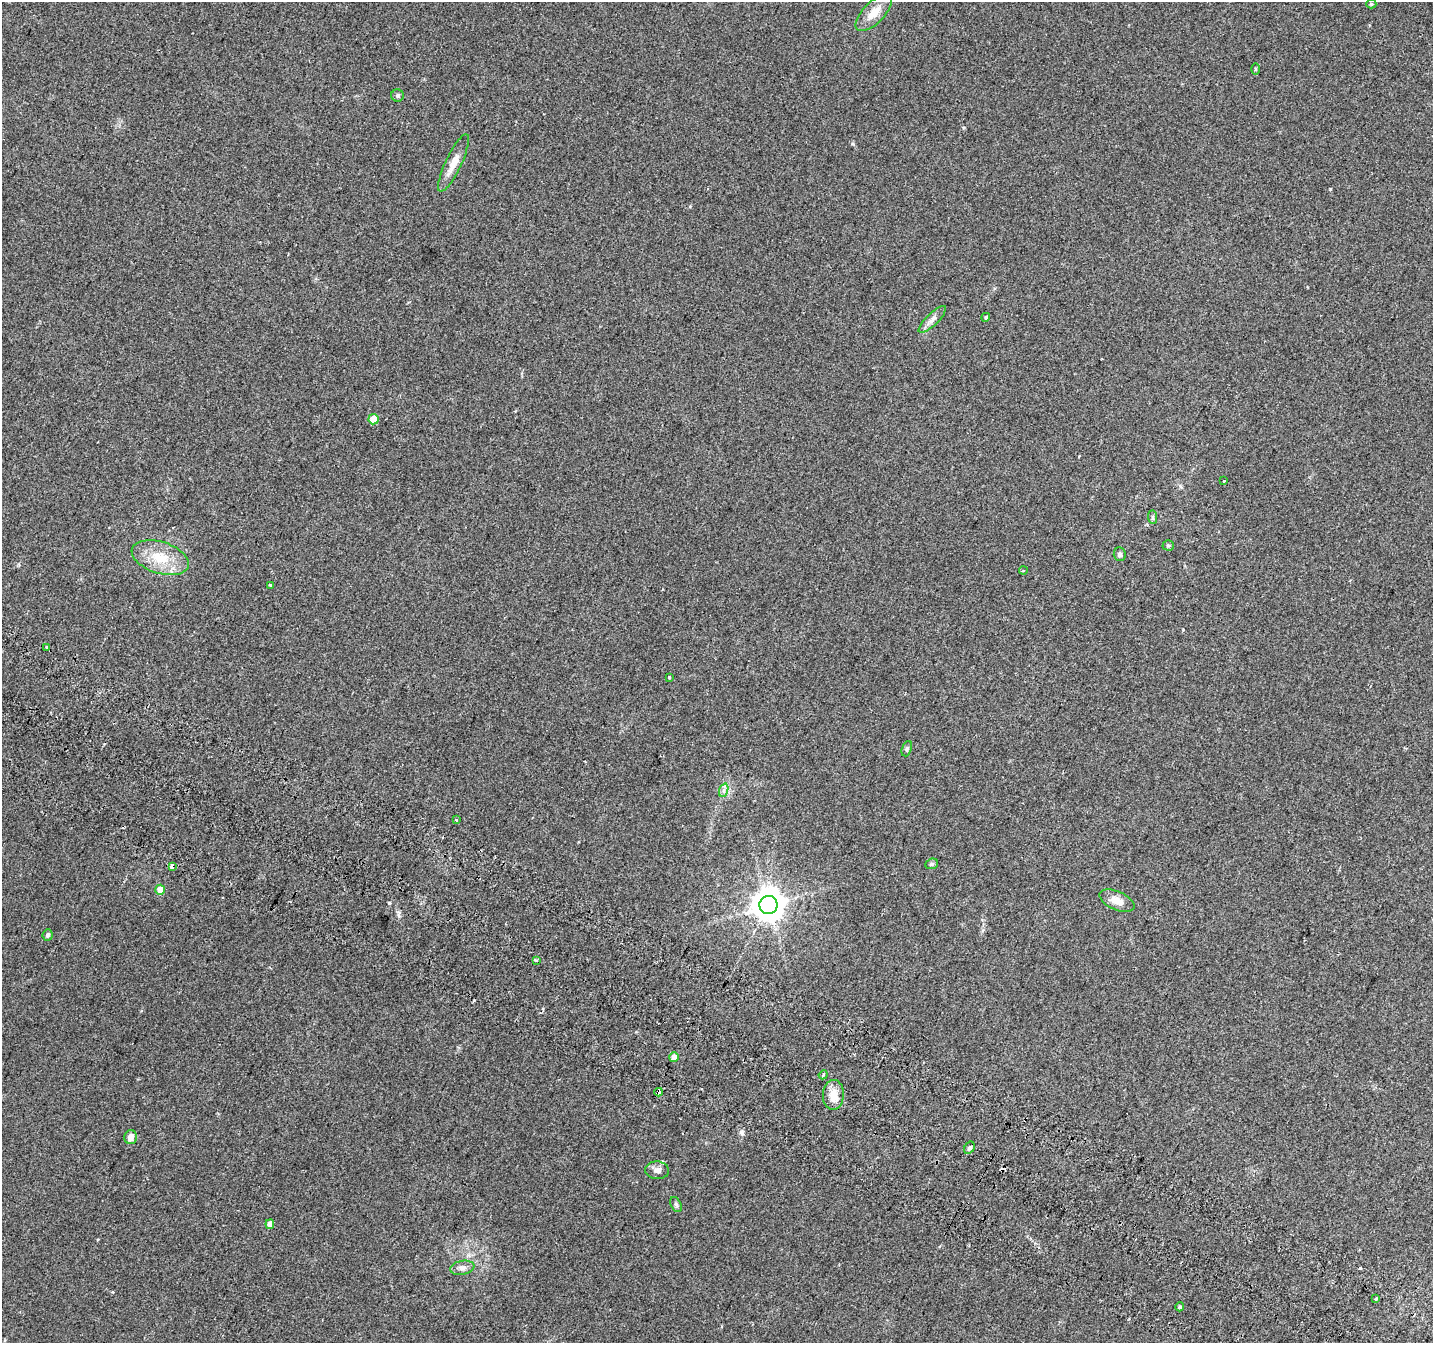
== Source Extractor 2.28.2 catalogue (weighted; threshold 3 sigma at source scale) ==
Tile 6 of 4 x 4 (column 2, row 2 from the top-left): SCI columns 1469-2899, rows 3003-4343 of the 5790 x 5939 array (HDU 1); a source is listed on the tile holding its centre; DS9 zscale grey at full resolution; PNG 1435 x 1345 px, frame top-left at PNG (2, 2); each listed source drawn as its Kron ellipse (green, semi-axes under 4 px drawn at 4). Shown black and unused: <1% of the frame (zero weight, under 2 of 3 exposures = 3% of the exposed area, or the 3 px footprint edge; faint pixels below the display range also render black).
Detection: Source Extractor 2.28.2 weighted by HDU 2 'WHT'; one run over the whole footprint, this tile lists its part. Background 0.0882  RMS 0.0083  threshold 0.0372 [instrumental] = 3 sigma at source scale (4.5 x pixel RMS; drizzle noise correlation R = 1.50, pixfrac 1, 0.0396/0.0396 arcsec/px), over >= 5 px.
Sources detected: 43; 4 cosmic-ray / hot-pixel residue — neither listed nor drawn; the other 39 listed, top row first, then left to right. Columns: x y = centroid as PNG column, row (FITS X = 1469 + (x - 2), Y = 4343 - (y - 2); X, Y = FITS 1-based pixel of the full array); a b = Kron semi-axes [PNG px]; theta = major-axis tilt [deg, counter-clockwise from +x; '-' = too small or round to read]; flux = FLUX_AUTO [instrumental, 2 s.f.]
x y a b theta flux
1371 4 5 4 - 1.3
874 13 23 10 45 11
1255 69 5 3 - 0.84
397 96 6 6 - 1.7
454 163 31 8 65 11
986 317 4 4 - 1.2
932 319 18 6 44 4.3
373 419 5 5 - 13
1224 481 3 3 - 2.2
1153 517 7 4 -89 1.5
1168 545 5 5 - 1.2
1120 554 7 6 - 2.4
160 558 29 15 -18 24
1023 570 4 3 - 0.86
270 585 3 3 - 3.7
47 647 4 3 - 12
669 677 3 3 - 2
907 749 8 4 70 1.5
724 790 7 4 71 2.2
456 820 3 2 - 1.1
932 864 6 5 - 1.5
172 866 4 3 - 4.9
160 890 5 5 - 11
1117 901 18 9 -23 8.3
768 905 9 9 - 1400
48 935 6 5 - 1.9
536 960 3 3 - 1.1
674 1057 5 4 - 4.8
823 1075 4 3 - 0.88
659 1092 4 3 - 11
833 1095 15 10 88 9.5
130 1137 7 6 - 5.5
969 1148 6 5 - 2
657 1170 12 9 -4 4.3
676 1205 8 5 -62 1.7
270 1224 5 4 - 4.4
462 1268 12 7 11 3.9
1376 1298 3 3 - 11
1180 1307 4 4 - 1.1
Overlapping masked pixels (flux is a lower limit): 2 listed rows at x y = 172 866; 659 1092
Unlisted compact peaks at least as high as the median listed source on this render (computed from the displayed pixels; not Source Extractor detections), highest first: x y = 741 1132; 853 144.